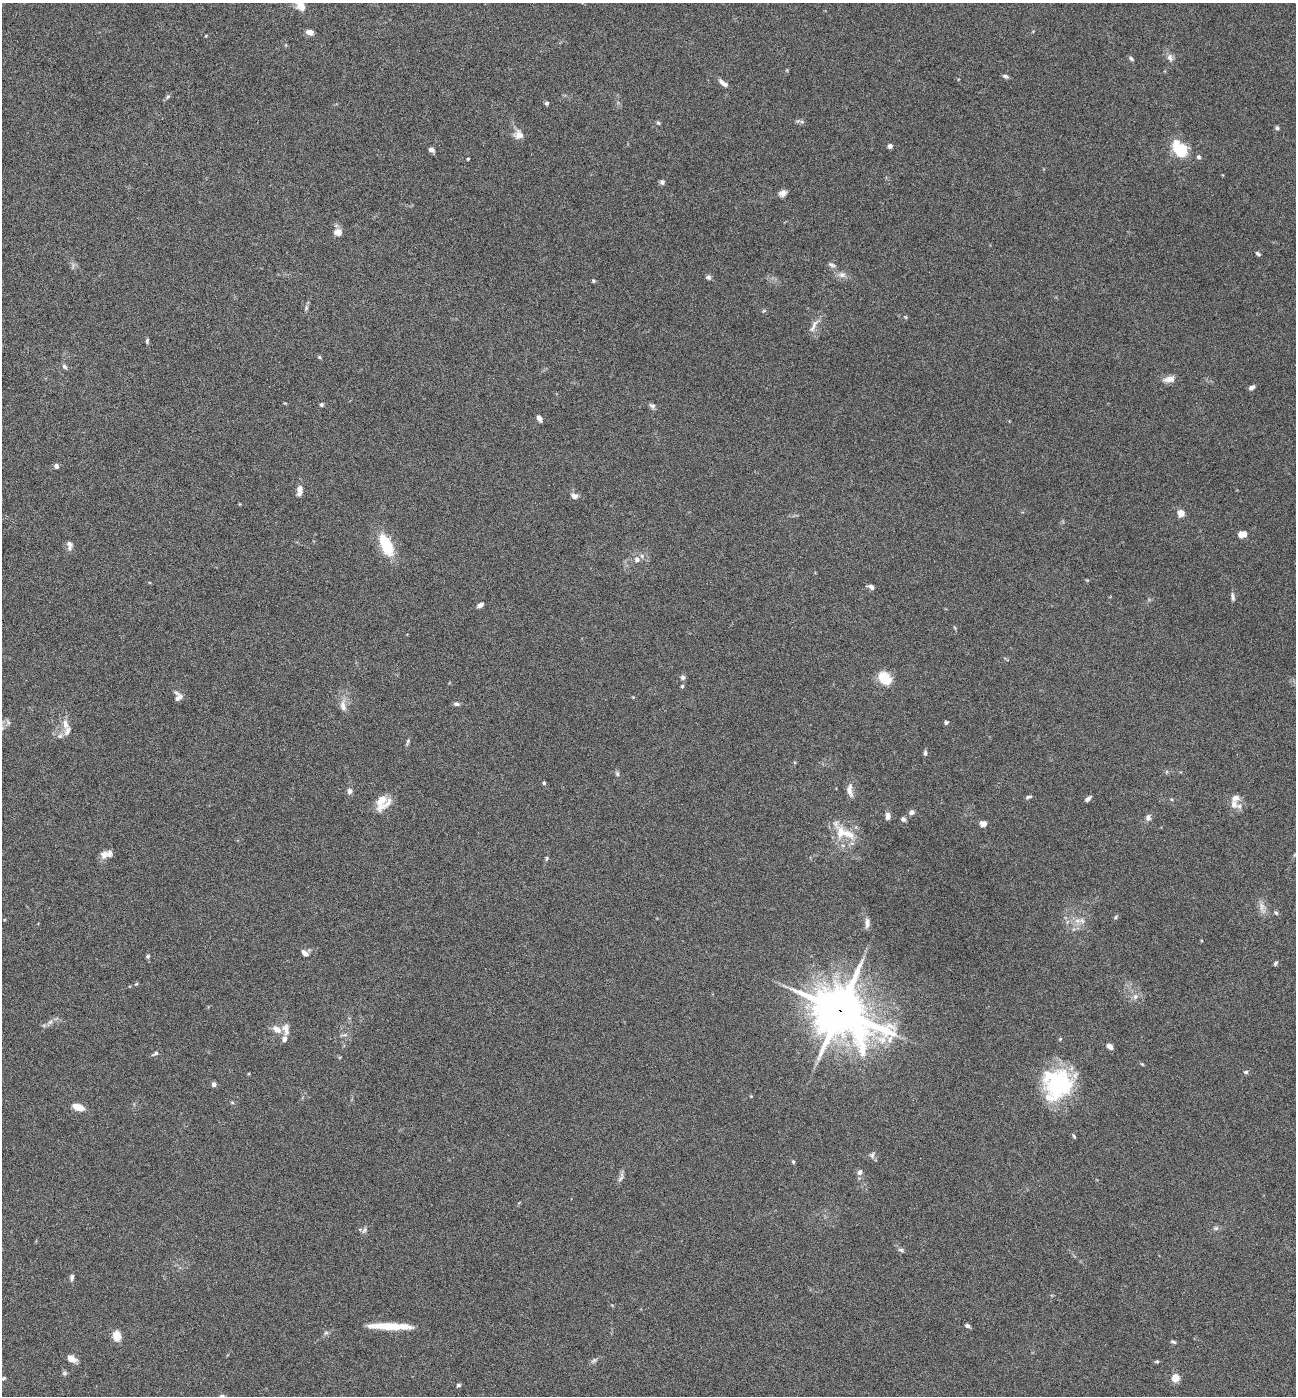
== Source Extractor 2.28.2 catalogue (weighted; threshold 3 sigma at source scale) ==
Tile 11 of 4 x 4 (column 3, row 3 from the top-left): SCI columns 2862-4155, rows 1395-2788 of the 5587 x 5578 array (HDU 1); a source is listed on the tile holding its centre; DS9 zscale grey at full resolution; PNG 1298 x 1398 px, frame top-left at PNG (2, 3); no overlay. Shown black and unused: <1% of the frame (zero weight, under 4 of 8 exposures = <1% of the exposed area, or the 3 px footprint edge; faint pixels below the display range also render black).
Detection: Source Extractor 2.28.2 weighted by HDU 2 'WHT'; one run over the whole footprint, this tile lists its part. Background 0.0936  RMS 0.0046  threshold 0.0187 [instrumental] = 3 sigma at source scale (4.09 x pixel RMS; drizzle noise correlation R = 1.36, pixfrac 0.8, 0.05/0.05 arcsec/px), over >= 5 px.
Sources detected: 124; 2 too faint to see at this stretch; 2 inside a brighter object's white glare — not listed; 6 inside a brighter listed object's ellipse — not listed separately; the other 114 listed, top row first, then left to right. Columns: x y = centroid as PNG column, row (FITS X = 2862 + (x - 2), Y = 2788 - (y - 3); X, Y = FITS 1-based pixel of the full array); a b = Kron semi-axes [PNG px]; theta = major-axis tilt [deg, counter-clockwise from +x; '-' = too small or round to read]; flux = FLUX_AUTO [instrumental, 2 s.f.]
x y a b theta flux
300 5 15 9 -56 5.4
310 32 7 5 -14 3.1
206 36 4 3 - 0.31
1170 58 11 7 -73 1.9
1131 59 7 4 -39 0.82
1005 76 8 4 -24 1
723 83 12 5 -38 2.3
168 97 7 4 45 0.75
546 103 5 4 - 0.85
658 123 5 4 - 0.63
1277 128 5 4 - 0.84
519 135 11 10 - 3.4
890 146 5 5 - 1.2
431 149 5 4 - 2
1180 150 15 12 -46 15
1199 157 6 5 - 0.88
468 159 3 2 - 0.42
662 182 6 6 - 0.99
783 193 9 7 27 2
338 232 9 8 - 2.8
1258 254 6 4 -34 0.79
832 265 10 5 -25 1.1
842 275 10 8 13 2.1
708 277 7 6 - 0.98
593 281 5 4 - 0.55
306 308 7 5 79 0.85
814 326 22 6 63 2.7
147 341 7 4 81 0.7
319 357 5 4 - 0.52
64 367 8 6 -46 0.97
1169 379 16 8 9 2.9
1252 387 7 5 37 1.3
321 405 5 5 - 0.67
652 406 8 6 -35 1.2
539 418 7 5 -61 1.7
56 466 5 5 - 1.4
299 490 12 7 84 2.8
574 496 11 8 -27 1.9
1181 513 8 7 - 2.8
1242 534 9 7 9 3.1
70 545 13 7 -82 1.9
386 545 26 12 -65 15
637 560 9 8 - 2
871 587 8 5 -29 1.5
1233 597 11 4 -80 1.2
480 605 7 4 27 1.7
683 677 6 6 - 1.2
885 678 14 9 -45 12
682 686 4 4 - 0.55
178 696 12 9 -84 2.1
456 704 7 5 -12 1.1
343 706 17 8 -82 3.2
946 723 5 4 - 0.86
65 724 16 8 -74 3.4
408 741 9 4 76 0.78
925 753 8 5 -84 0.9
617 774 7 5 -70 0.83
544 783 5 4 - 0.49
850 790 18 7 -82 3
350 791 7 6 - 1.4
1029 797 8 4 12 0.75
1088 799 8 4 38 1.3
381 801 21 10 76 6.3
1234 804 12 10 -88 3.2
912 812 7 6 - 1.2
888 816 8 5 90 1.9
1148 818 9 7 74 1.5
903 819 6 5 - 1
983 823 7 6 - 2.5
843 832 36 15 -31 11
104 855 12 10 71 2.7
547 858 7 4 74 0.61
1276 913 6 4 -53 0.66
1116 917 6 4 40 0.66
1078 921 11 7 -3 2.6
867 923 12 6 89 2.1
305 953 11 6 -41 1.9
148 956 5 5 - 0.65
1276 963 6 4 53 0.65
136 984 5 4 - 0.45
1135 997 9 7 58 1.8
840 1011 22 17 -34 1600
50 1022 7 6 - 1.3
277 1029 11 8 -30 3.4
284 1039 8 6 75 1.7
1110 1046 7 5 -42 2
155 1053 10 4 26 0.91
1142 1064 6 3 -19 0.42
1246 1072 6 4 -10 0.73
214 1084 5 5 - 1.2
1058 1085 38 30 53 37
751 1096 4 4 - 0.35
232 1102 6 3 -20 0.48
78 1107 12 6 -18 5.2
1074 1136 5 4 - 0.57
872 1155 8 6 65 1.2
793 1162 5 4 - 0.55
860 1172 7 6 - 1.5
621 1177 16 5 68 1.5
1216 1228 8 6 -19 0.97
364 1230 9 5 53 1.1
901 1250 8 5 -20 0.91
72 1277 8 5 82 1.1
390 1326 37 7 -2 14
967 1326 6 5 - 0.93
326 1333 7 4 1 0.73
117 1336 9 7 -87 6.2
1173 1342 7 4 -27 0.72
72 1359 12 7 -22 2.9
1157 1362 5 4 - 0.62
64 1373 7 5 -21 0.81
3 1378 7 5 38 0.9
1175 1378 7 7 - 4.8
458 1385 5 4 - 0.76
Overlapping masked pixels (flux is a lower limit): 1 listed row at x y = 840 1011
Isophote crosses this tile's border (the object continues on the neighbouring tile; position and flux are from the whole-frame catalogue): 2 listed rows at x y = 300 5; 3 1378